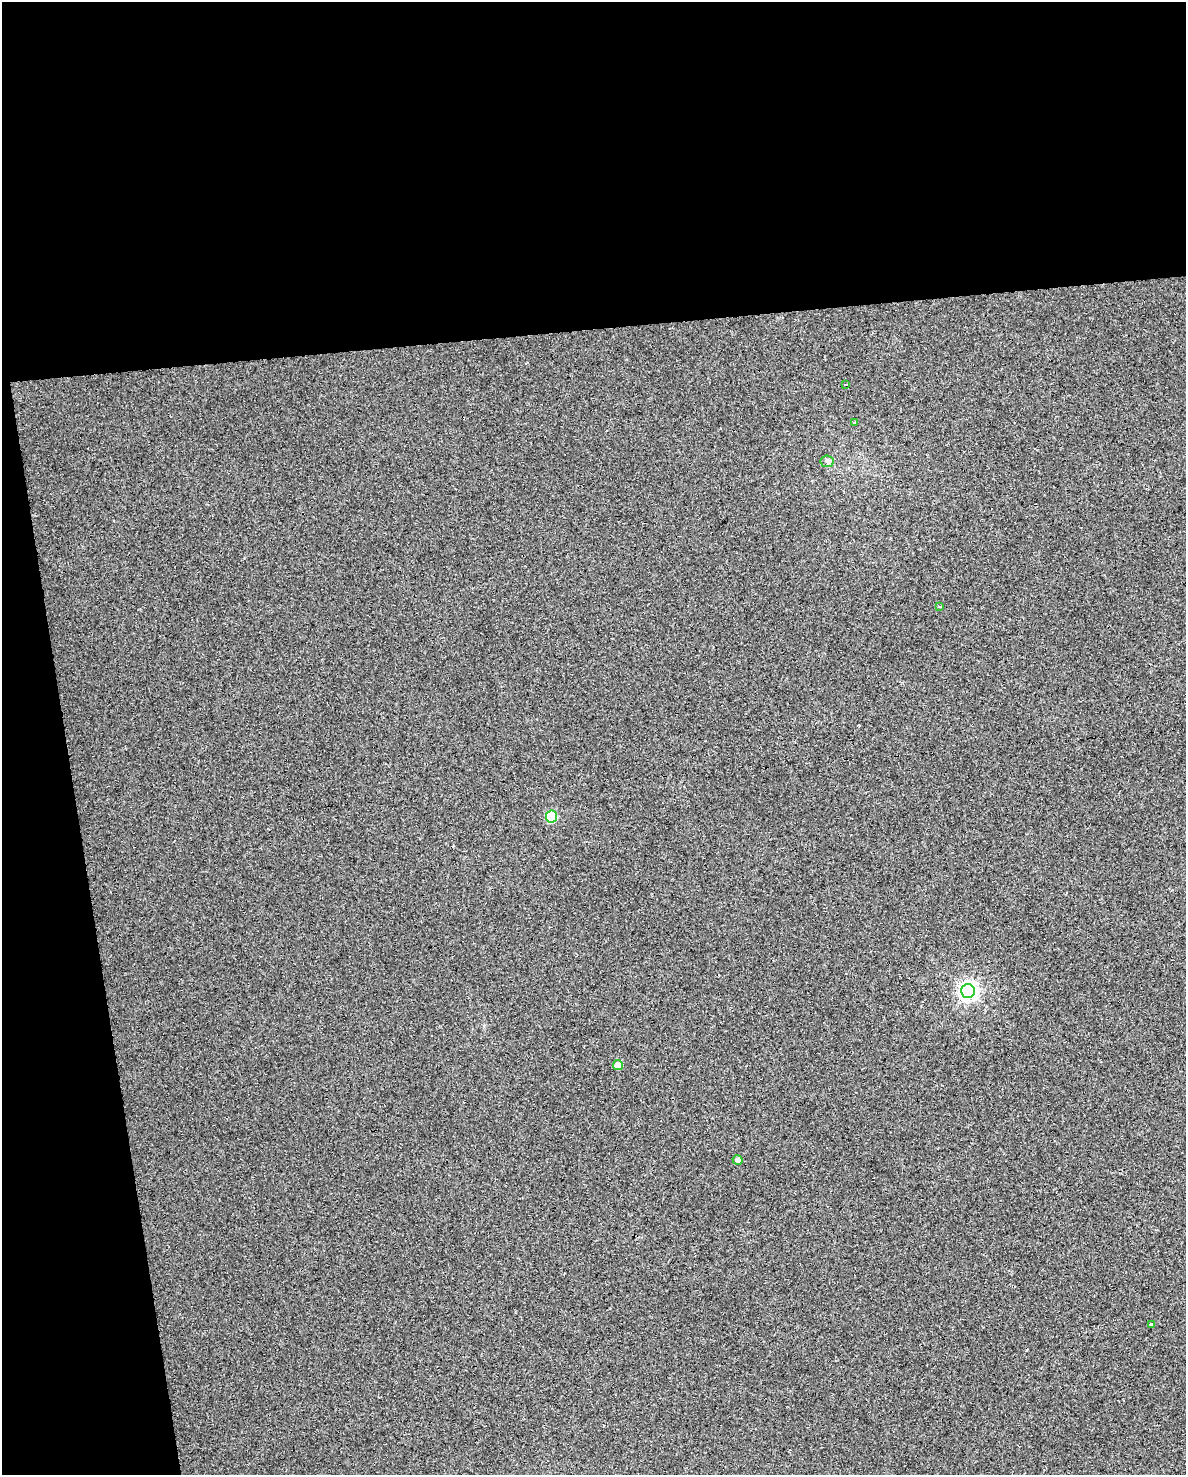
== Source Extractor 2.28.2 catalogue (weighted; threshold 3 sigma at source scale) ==
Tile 1 of 4 x 3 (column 1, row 1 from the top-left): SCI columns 38-1221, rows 3009-4481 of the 4772 x 4534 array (HDU 1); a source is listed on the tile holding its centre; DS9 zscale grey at full resolution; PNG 1188 x 1477 px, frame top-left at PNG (2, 2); each listed source drawn as its Kron ellipse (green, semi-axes under 4 px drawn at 4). Shown black and unused: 28% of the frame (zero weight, under 2 of 3 exposures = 3% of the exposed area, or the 3 px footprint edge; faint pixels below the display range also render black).
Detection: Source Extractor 2.28.2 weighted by HDU 2 'WHT'; one run over the whole footprint, this tile lists its part. Background 0.0301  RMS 0.013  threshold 0.0601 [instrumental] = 3 sigma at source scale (4.5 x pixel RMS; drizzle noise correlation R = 1.50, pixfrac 1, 0.0396/0.0396 arcsec/px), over >= 5 px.
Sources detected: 12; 3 cosmic-ray / hot-pixel residue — neither listed nor drawn; the other 9 listed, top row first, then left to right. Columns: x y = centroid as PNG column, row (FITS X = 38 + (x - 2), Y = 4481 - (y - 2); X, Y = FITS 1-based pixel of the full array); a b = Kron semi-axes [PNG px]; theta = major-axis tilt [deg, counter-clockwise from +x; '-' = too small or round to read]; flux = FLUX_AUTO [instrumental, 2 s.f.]
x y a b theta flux
845 384 4 3 - 2.8
855 423 4 3 - 5.3
827 461 6 6 - 3.1
940 607 4 3 - 1.4
552 816 6 5 - 81
968 991 7 7 - 550
618 1065 5 5 - 19
738 1160 5 4 - 6.9
1151 1325 3 3 - 15